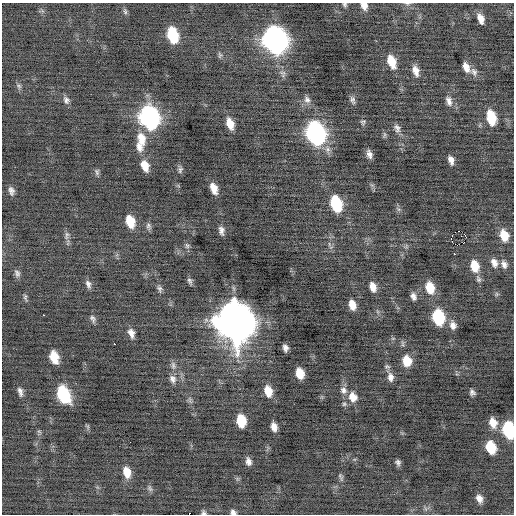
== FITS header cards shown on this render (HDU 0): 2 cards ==
NAXIS1  =                  512 / Axis length
NAXIS2  =                  512 / Axis length

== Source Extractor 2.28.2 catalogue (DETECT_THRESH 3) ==
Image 512 x 512 px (HDU 0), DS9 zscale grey, 1 PNG px = 1 image px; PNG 516 x 516 px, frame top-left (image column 1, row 512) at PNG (2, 3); no overlay
Background -0.0872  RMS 0.76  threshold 2.28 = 3 sigma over >= 5 px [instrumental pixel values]
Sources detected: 95; all 95 listed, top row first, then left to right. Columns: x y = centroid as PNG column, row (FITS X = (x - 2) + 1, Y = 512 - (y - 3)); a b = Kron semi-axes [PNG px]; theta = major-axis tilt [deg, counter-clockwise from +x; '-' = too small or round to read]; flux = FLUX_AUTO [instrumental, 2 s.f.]
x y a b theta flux
407 4 6 4 -1 73
345 5 6 5 - 96
364 6 9 7 -67 330
125 12 9 5 -64 100
480 19 10 6 -69 370
172 35 12 8 -73 2800
275 40 15 11 -71 38000
220 55 9 5 -86 100
391 61 13 8 -70 920
466 67 11 7 -67 400
416 71 13 7 -73 410
474 72 12 8 -65 230
19 86 8 5 -51 110
66 100 10 7 -68 190
307 100 10 8 -58 250
352 100 10 6 -71 160
449 101 14 8 -73 300
149 117 14 10 -71 19000
491 118 13 8 -77 1300
363 122 8 7 - 110
230 124 11 6 -69 620
397 128 12 8 -68 230
315 133 14 10 -70 17000
384 135 9 4 -82 92
141 139 20 10 -80 860
139 146 13 8 -72 350
369 154 8 5 -74 240
451 160 8 5 -72 270
145 166 12 8 -70 610
180 170 9 6 75 130
97 172 8 6 89 110
214 188 10 6 -70 510
11 191 9 6 -77 200
336 204 12 8 -73 2900
130 221 12 8 -71 1000
148 226 10 6 -71 150
221 230 10 6 -80 230
458 231 2 2 - 490
67 235 13 6 81 180
465 235 3 2 - 500
504 235 12 9 -72 760
451 238 2 2 - 420
455 244 3 2 - 320
187 246 8 6 -74 120
454 254 2 2 - 180
494 263 11 7 -68 300
504 264 10 7 -68 240
474 266 12 9 -75 880
17 273 10 7 -68 170
190 281 9 5 -61 130
88 284 10 6 -70 200
373 287 9 6 -73 390
430 288 12 8 -74 980
159 289 10 6 -79 140
496 294 6 4 90 78
413 296 8 6 -74 210
25 297 9 5 -85 100
352 305 9 6 -74 500
43 315 2 2 - 310
438 317 11 8 -76 3300
93 319 10 6 -66 150
235 321 17 13 -72 160000
453 325 10 8 -72 300
131 333 10 6 -72 310
114 344 2 2 - 330
285 348 6 5 - 210
54 357 11 7 -72 1000
407 361 11 9 -77 870
173 365 11 7 -81 210
387 366 8 5 -5 91
300 373 9 7 -75 790
390 377 12 8 -83 280
172 379 11 9 -67 270
343 390 10 9 - 250
268 391 10 7 -74 670
20 392 11 5 -74 200
472 392 6 5 - 150
63 394 13 8 -67 3900
353 397 11 9 -68 540
190 400 7 4 -90 110
344 404 6 5 - 91
273 420 2 2 - 230
241 421 10 7 -79 1400
493 423 11 8 -70 580
274 427 8 5 -76 320
509 430 11 8 -78 4500
491 447 10 8 -71 1500
248 461 8 6 -77 240
398 462 6 5 - 140
127 472 12 8 -76 690
341 477 12 5 -68 110
150 488 10 5 -61 120
479 499 9 6 -65 300
233 512 6 5 - 170
204 513 6 5 - 110
At the frame edge (FLAGS 8, measured only in part): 6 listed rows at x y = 407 4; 345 5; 364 6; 509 430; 233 512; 204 513